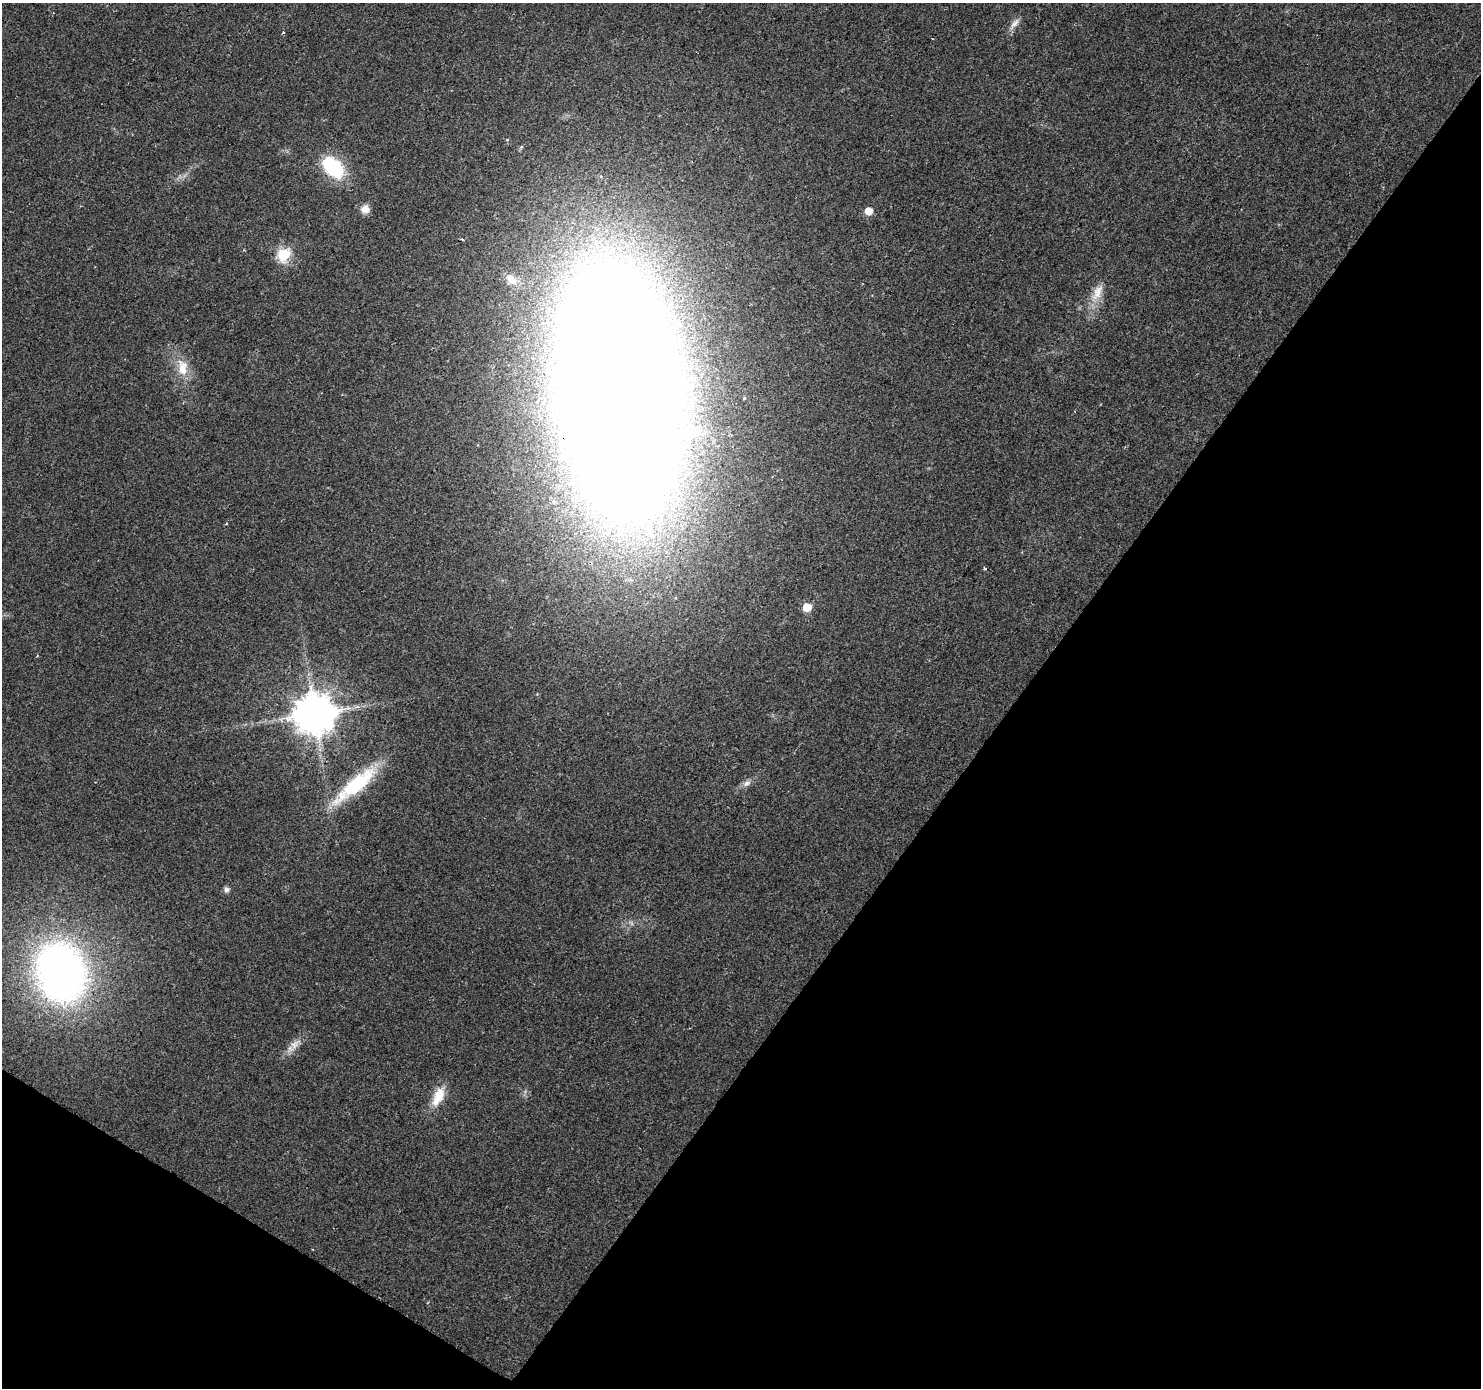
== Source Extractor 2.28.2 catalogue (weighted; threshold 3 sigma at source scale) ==
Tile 15 of 4 x 4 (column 3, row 4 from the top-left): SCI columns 2975-4453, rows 261-1646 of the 5937 x 5994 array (HDU 1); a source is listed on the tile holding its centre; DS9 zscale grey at full resolution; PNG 1483 x 1390 px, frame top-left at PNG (2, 3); no overlay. Shown black and unused: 35% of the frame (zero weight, under 2 of 3 exposures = <1% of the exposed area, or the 3 px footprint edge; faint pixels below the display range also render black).
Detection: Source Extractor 2.28.2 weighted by HDU 2 'WHT'; one run over the whole footprint, this tile lists its part. Background 0.0277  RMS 0.0055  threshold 0.0247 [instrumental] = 3 sigma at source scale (4.5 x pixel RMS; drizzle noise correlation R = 1.50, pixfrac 1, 0.0396/0.0396 arcsec/px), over >= 5 px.
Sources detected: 22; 1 inside a brighter listed object's ellipse — not listed separately; the other 21 listed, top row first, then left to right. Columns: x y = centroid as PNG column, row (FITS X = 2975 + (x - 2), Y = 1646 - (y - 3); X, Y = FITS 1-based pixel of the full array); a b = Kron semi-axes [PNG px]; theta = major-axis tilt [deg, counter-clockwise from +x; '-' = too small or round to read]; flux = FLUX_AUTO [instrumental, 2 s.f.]
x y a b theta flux
1015 23 15 7 45 3.3
283 32 4 3 - 0.77
333 167 25 15 -44 38
365 209 11 10 - 4
868 211 5 5 - 9.4
283 254 6 6 - 70
511 280 12 10 -22 4.1
1097 292 26 11 63 8.8
182 367 25 13 -85 11
619 394 136 57 -85 4400
226 524 4 2 - 0.51
985 568 4 4 - 0.87
807 607 6 5 - 17
37 655 3 3 - 0.69
314 714 11 11 - 1800
746 783 12 7 24 2.7
356 785 63 16 40 41
226 889 7 7 - 1.9
61 972 50 39 -72 310
295 1044 20 9 49 5.4
438 1096 28 13 64 11
Overlapping masked pixels (flux is a lower limit): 1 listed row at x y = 619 394